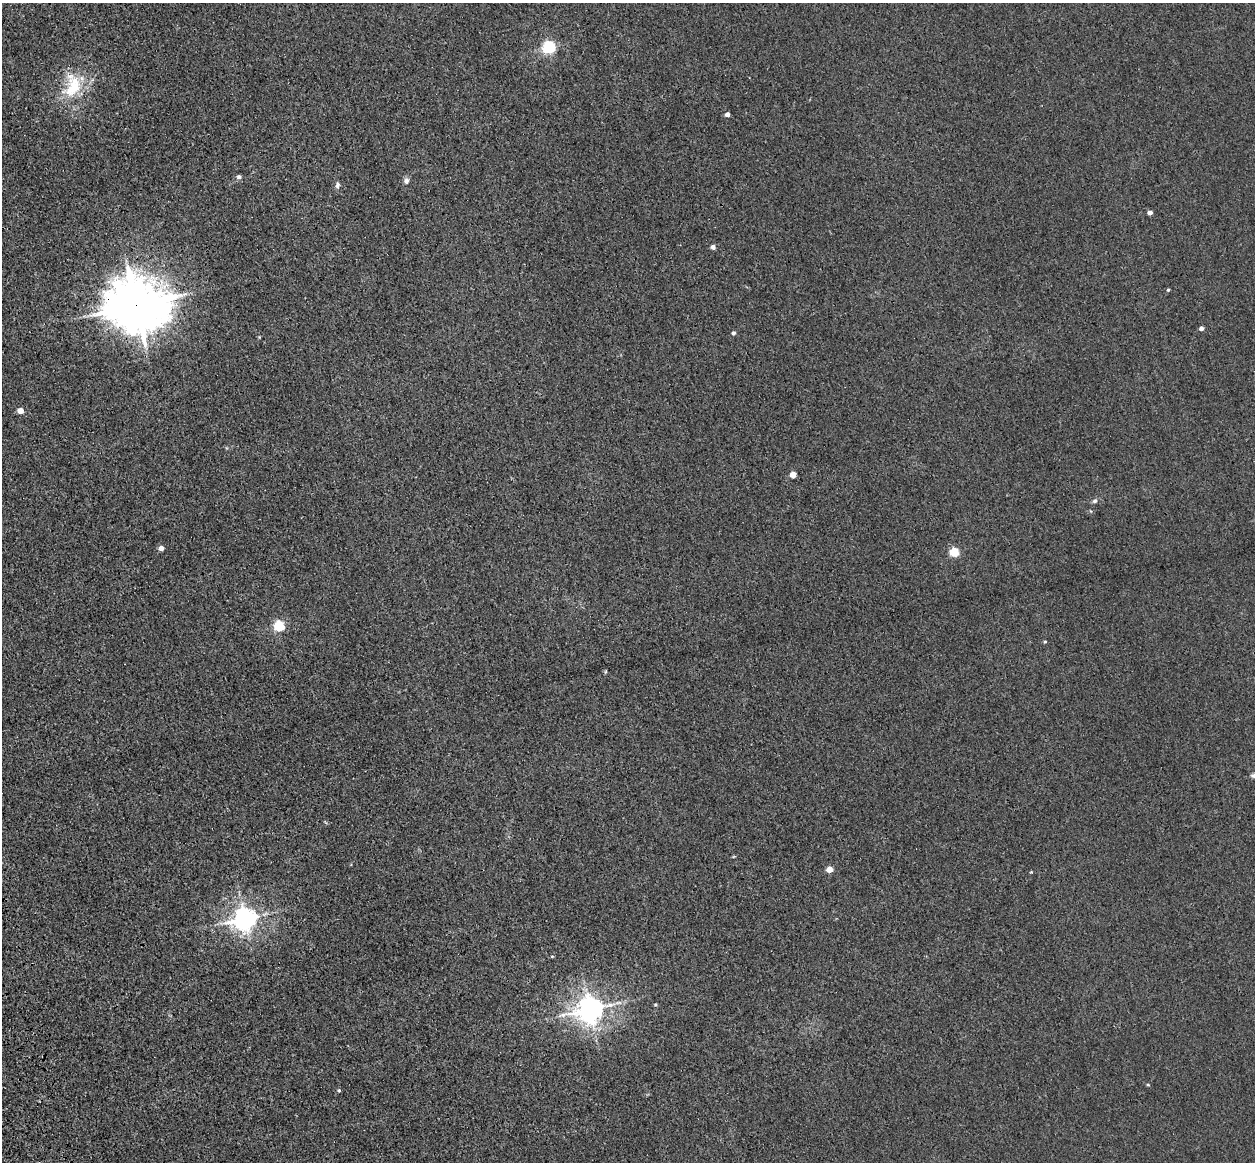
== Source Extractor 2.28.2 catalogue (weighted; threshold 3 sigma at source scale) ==
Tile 7 of 4 x 4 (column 3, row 2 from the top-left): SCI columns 2621-3873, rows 2605-3764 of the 5241 x 5093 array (HDU 1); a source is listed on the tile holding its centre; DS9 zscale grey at full resolution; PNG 1257 x 1164 px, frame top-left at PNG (2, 3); no overlay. Shown black and unused: <1% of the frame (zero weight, under 3 of 4 exposures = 6% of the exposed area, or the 3 px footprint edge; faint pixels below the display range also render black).
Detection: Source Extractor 2.28.2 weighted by HDU 2 'WHT'; one run over the whole footprint, this tile lists its part. Background 0.0213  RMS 0.0051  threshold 0.0228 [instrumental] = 3 sigma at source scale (4.5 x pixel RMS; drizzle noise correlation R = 1.50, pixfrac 1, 0.05/0.05 arcsec/px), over >= 5 px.
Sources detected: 28; all 28 listed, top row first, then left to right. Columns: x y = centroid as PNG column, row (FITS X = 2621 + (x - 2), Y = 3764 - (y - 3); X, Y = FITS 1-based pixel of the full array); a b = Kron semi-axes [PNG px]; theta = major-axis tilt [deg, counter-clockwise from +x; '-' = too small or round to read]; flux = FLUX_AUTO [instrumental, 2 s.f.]
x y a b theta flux
549 47 6 5 - 93
72 86 38 25 77 26
727 114 4 4 - 3.1
239 177 7 5 -8 1.4
406 181 8 7 - 1.9
337 185 8 6 89 1.5
1150 212 4 4 - 2.8
713 247 4 4 - 2.6
1168 290 4 3 - 0.7
136 305 18 16 -4 2800
1201 328 4 4 - 2.2
733 333 4 4 - 1.4
20 411 4 4 - 6.1
793 475 4 4 - 8.3
1095 501 7 6 - 1.4
161 548 4 4 - 3.8
954 552 5 5 - 25
279 626 5 5 - 51
1045 642 5 4 - 0.57
605 672 5 3 - 0.53
830 869 5 4 - 7.3
1031 872 3 3 - 0.41
245 919 8 7 - 490
552 956 4 4 - 0.49
655 1005 4 3 - 0.65
590 1009 9 8 - 640
1148 1085 4 4 - 0.48
339 1090 5 4 - 0.7
Overlapping masked pixels (flux is a lower limit): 1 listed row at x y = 136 305